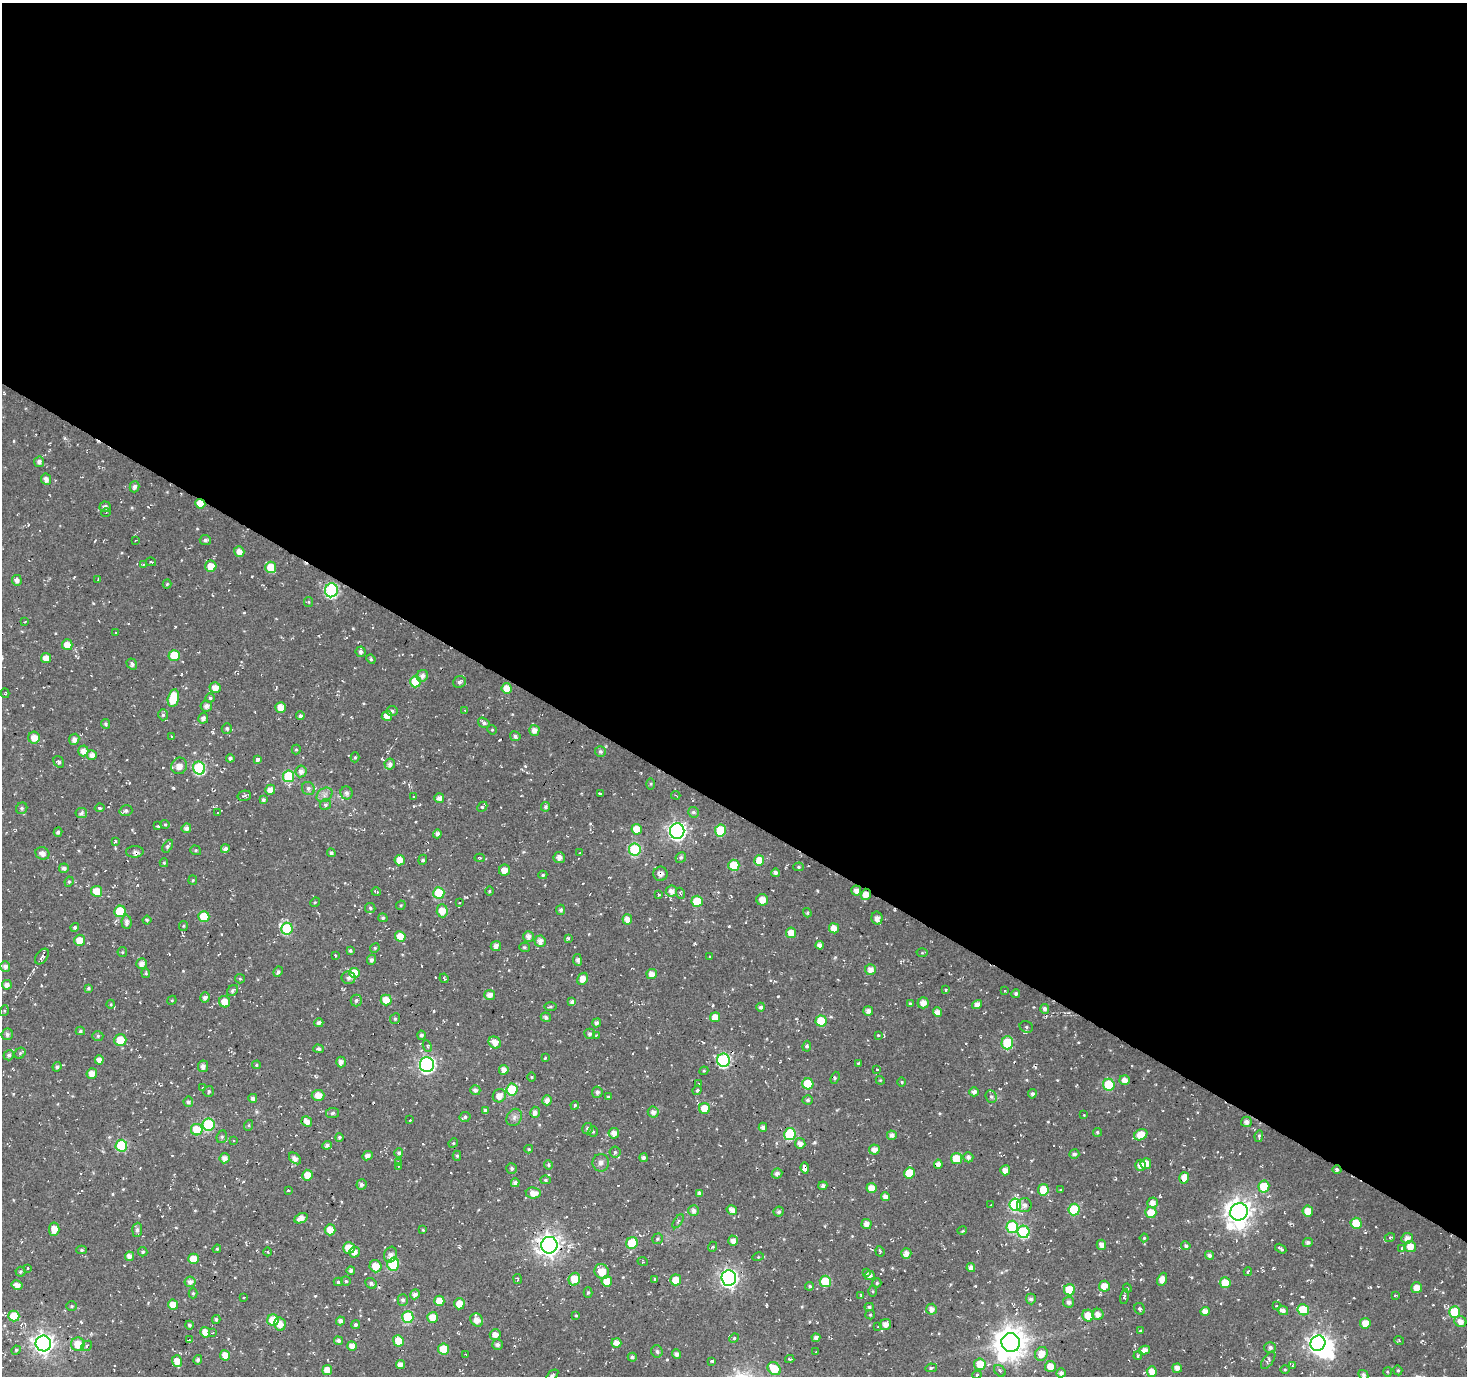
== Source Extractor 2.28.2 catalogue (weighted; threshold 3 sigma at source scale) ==
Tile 3 of 4 x 4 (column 3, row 1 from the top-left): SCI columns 2934-4398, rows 4376-5749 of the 5863 x 5936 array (HDU 1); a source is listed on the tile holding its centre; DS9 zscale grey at full resolution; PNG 1469 x 1378 px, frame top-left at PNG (2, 3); each listed source drawn as its Kron ellipse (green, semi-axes under 4 px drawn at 4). Shown black and unused: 59% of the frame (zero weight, under 2 of 3 exposures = <1% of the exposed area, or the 3 px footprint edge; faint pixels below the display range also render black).
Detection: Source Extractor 2.28.2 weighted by HDU 2 'WHT'; one run over the whole footprint, this tile lists its part. Background -0.00386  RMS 0.0082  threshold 0.037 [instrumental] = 3 sigma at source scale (4.5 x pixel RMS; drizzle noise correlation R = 1.50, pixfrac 1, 0.0396/0.0396 arcsec/px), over >= 5 px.
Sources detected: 582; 3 inside a brighter object's white glare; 13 cosmic-ray / hot-pixel residue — neither listed nor drawn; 4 inside a brighter listed object's ellipse — not listed separately; of the other 562, all 500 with FLUX_AUTO >= 0.734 (the completeness limit of this list) listed and drawn (62 fainter detections not listed), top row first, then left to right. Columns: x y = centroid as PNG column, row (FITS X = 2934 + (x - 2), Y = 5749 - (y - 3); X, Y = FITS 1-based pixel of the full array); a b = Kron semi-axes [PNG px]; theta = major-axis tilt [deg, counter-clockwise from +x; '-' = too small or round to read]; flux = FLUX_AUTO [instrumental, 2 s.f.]
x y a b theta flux
39 462 5 5 - 3.2
46 479 6 5 - 4.1
134 487 5 5 - 2.8
200 504 5 5 - 13
105 507 5 5 - 3
106 513 5 3 - 0.79
135 540 2 2 - 0.79
205 540 5 5 - 2.3
239 551 5 5 - 5.2
151 562 5 3 - 1.4
143 565 3 3 - 0.76
211 566 6 5 - 9
271 567 6 5 - 18
17 580 5 5 - 4
98 580 3 2 - 0.82
167 584 4 4 - 1.1
331 590 7 6 - 100
308 602 5 4 - 0.94
25 622 3 2 - 0.93
115 632 3 2 - 0.86
67 645 5 5 - 9.3
361 652 5 5 - 2.7
174 655 5 5 - 18
46 658 5 5 - 7.6
371 659 5 4 - 1.4
132 664 6 5 - 2.2
422 676 6 5 - 3.3
415 682 6 5 - 28
459 682 6 5 - 2.7
215 688 5 5 - 6.6
507 688 5 5 - 11
5 693 4 3 - 0.98
173 698 9 5 77 26
210 698 4 4 - 1.3
206 706 6 5 - 3.9
281 707 5 5 - 11
465 710 4 3 - 1.3
392 711 5 5 - 1.9
163 715 5 5 - 1.6
300 716 4 4 - 2.2
387 716 5 5 - 7.2
203 718 5 5 - 3.4
484 723 6 4 -34 2.3
106 724 5 4 - 1.5
227 728 5 5 - 1.8
492 730 5 4 - 1.1
534 730 5 5 - 4.8
172 736 3 3 - 0.97
515 736 5 5 - 2.4
34 738 6 5 - 8.3
74 739 5 5 - 3.8
296 750 5 4 - 1.1
83 751 5 5 - 5
600 752 5 5 - 1.9
92 755 5 5 - 4.4
355 757 5 4 - 1.1
230 758 4 4 - 2.4
257 760 3 3 - 3.1
59 762 6 5 - 1.8
390 764 5 5 - 3.2
179 766 8 8 - 6.8
199 768 6 6 - 72
301 771 6 5 - 3.6
289 776 6 5 - 49
651 784 5 4 - 0.93
308 788 7 6 - 2.5
270 790 5 5 - 5.6
346 793 6 6 - 3.1
600 793 3 3 - 1.6
324 795 8 6 37 3.6
676 795 4 3 - 0.83
244 796 7 5 11 2.3
413 797 3 3 - 1.3
439 798 5 5 - 4.3
263 800 4 4 - 1.7
325 805 6 5 - 2
482 807 5 3 - 2.9
546 807 5 4 - 1.7
22 808 6 5 - 1.7
100 808 5 4 - 1.6
126 811 6 5 - 1.9
693 812 6 5 - 1.8
81 813 6 5 - 2.5
218 813 3 3 - 1.1
165 824 5 4 - 0.98
158 826 3 3 - 2
186 828 5 5 - 3.7
637 829 5 5 - 12
677 831 7 7 - 280
720 831 6 5 - 28
58 832 4 4 - 2.1
437 834 4 4 - 3
115 841 3 3 - 1.2
168 846 7 4 57 1.9
225 849 4 4 - 3.4
196 850 5 4 - 1.2
635 850 6 6 - 63
135 852 9 5 3 2.7
42 853 7 6 - 4.8
331 853 4 4 - 2.2
580 853 3 3 - 1.1
681 857 5 5 - 1.8
480 858 5 3 - 0.96
559 858 5 5 - 4.6
400 860 5 5 - 7.7
423 860 5 4 - 1.2
759 861 5 5 - 17
164 863 4 4 - 1
734 865 5 5 - 28
798 867 5 4 - 1.1
64 868 5 5 - 3
504 870 5 5 - 5.3
775 873 4 4 - 3
661 874 7 7 - 3.7
543 875 4 4 - 1.1
193 880 5 4 - 0.98
69 882 5 4 - 1.3
97 891 5 5 - 12
489 891 4 3 - 0.81
671 891 5 5 - 4.6
856 891 5 5 - 4.8
376 892 5 2 - 0.88
439 893 6 5 - 31
680 893 6 3 -70 1
659 894 3 2 - 0.92
866 894 6 5 - 7.1
762 900 6 5 - 6.5
697 901 5 5 - 24
315 902 5 4 - 0.88
459 903 3 3 - 1.2
401 905 5 4 - 0.95
370 908 5 5 - 1.6
561 910 5 4 - 2.2
120 911 6 5 - 27
442 911 6 5 - 12
807 913 5 4 - 1
204 917 5 5 - 20
383 918 4 4 - 1.4
877 918 6 5 - 5.3
627 919 5 5 - 5.6
147 920 4 3 - 1.1
126 922 7 5 -86 3.3
183 926 5 4 - 0.98
75 927 4 4 - 1.8
834 928 5 5 - 7.7
287 929 6 6 - 50
791 933 5 5 - 8.7
400 936 5 5 - 12
528 936 5 5 - 3.9
568 938 4 4 - 1.1
80 940 5 5 - 11
540 941 6 5 - 4.4
820 945 4 4 - 4.3
496 946 5 5 - 3.8
524 947 5 4 - 1.3
375 948 5 4 - 1.1
350 951 4 4 - 1.4
122 952 5 4 - 1
922 953 5 3 - 0.92
335 956 3 2 - 0.82
42 957 9 5 53 3.1
710 957 3 3 - 1.2
371 960 5 4 - 2.5
577 960 6 4 -82 2.3
142 964 5 5 - 5.1
5 966 5 5 - 3.4
870 970 5 5 - 5.5
278 972 5 4 - 1.9
146 973 5 4 - 1.2
354 973 5 5 - 22
652 974 5 5 - 5.2
349 978 7 6 - 3.3
444 978 5 3 - 0.9
240 979 5 4 - 1.1
583 979 6 5 - 6.7
7 985 5 5 - 4.3
88 988 4 4 - 1.4
946 990 3 3 - 1.6
232 991 6 5 - 1.8
1005 991 3 3 - 0.77
1016 994 4 4 - 1.9
490 995 5 5 - 5
205 997 5 4 - 3.4
172 1000 5 4 - 0.79
356 1000 6 5 - 2.1
386 1000 5 5 - 12
225 1002 6 5 - 9.6
572 1002 4 4 - 2.4
923 1003 5 5 - 4.9
111 1004 4 3 - 0.77
910 1004 4 3 - 1.2
977 1004 5 4 - 5.5
550 1007 6 3 0 1
761 1007 4 4 - 2.4
1045 1009 5 4 - 2.2
4 1011 5 3 - 0.96
868 1011 5 5 - 4
937 1012 4 4 - 5.1
546 1017 5 4 - 2.6
715 1017 5 5 - 7
395 1019 5 4 - 1.7
821 1021 5 5 - 24
319 1023 4 4 - 2.5
597 1023 4 4 - 2.6
1026 1027 7 5 -24 1.6
80 1031 5 4 - 1.5
7 1034 6 5 - 2.5
590 1034 5 5 - 1.9
421 1035 4 4 - 1.7
596 1035 3 3 - 0.87
878 1035 4 3 - 0.86
98 1036 5 5 - 1.4
120 1040 6 6 - 16
495 1042 6 5 - 7.3
1007 1043 6 6 - 35
427 1046 6 4 -66 1.3
807 1046 5 4 - 1.6
318 1049 5 4 - 2
20 1053 6 5 - 1.5
9 1055 5 5 - 2.7
545 1058 3 2 - 0.92
99 1060 4 4 - 4.4
724 1060 6 6 - 110
341 1062 5 4 - 3.2
858 1063 3 2 - 0.93
256 1065 4 4 - 1.2
427 1065 7 7 - 190
203 1066 6 5 - 2.8
57 1067 5 4 - 2.1
504 1070 5 4 - 4.9
877 1070 4 3 - 0.83
704 1071 4 4 - 0.91
92 1073 5 5 - 6.5
532 1077 5 3 - 0.75
835 1078 6 3 71 1.4
880 1080 4 3 - 0.78
1124 1080 5 5 - 5
901 1082 5 3 - 0.87
699 1084 3 3 - 1
808 1084 5 5 - 27
1109 1085 6 5 - 37
203 1088 3 3 - 1.7
512 1089 6 5 - 40
475 1090 5 5 - 3
697 1090 5 4 - 1.1
209 1091 6 5 - 1.5
597 1092 5 5 - 2.7
974 1092 4 4 - 3.7
1032 1094 4 4 - 1.8
318 1095 6 5 - 6.8
499 1096 7 6 - 6.9
608 1097 4 4 - 0.85
991 1097 6 5 - 2
253 1098 4 4 - 2.7
547 1100 5 4 - 4.5
808 1100 5 4 - 1.5
188 1102 5 5 - 1.9
575 1105 4 3 - 1
705 1108 5 5 - 13
485 1111 4 4 - 1.5
535 1112 5 5 - 3.6
653 1112 5 5 - 3.6
333 1113 7 5 7 1.8
1084 1115 3 3 - 0.76
465 1117 6 5 - 1.7
514 1117 9 7 57 3.1
410 1120 3 3 - 0.93
307 1121 5 5 - 6.1
1246 1122 5 5 - 3.4
208 1125 6 6 - 63
249 1125 5 3 - 0.99
763 1127 4 4 - 2.9
588 1129 6 5 - 2.5
197 1130 6 6 - 24
593 1132 5 4 - 1.1
1097 1132 4 4 - 1.3
614 1133 5 5 - 5
790 1134 6 5 - 49
892 1135 5 4 - 3.4
1141 1135 7 5 28 12
1259 1136 6 3 78 1.3
222 1137 6 5 - 1.6
339 1137 4 4 - 1.7
234 1140 3 2 - 0.74
453 1143 5 4 - 1.1
800 1143 5 5 - 4.4
327 1145 4 4 - 2.4
121 1146 6 6 - 56
529 1149 4 3 - 1.1
874 1149 5 5 - 4.9
615 1152 5 5 - 1.4
399 1153 5 4 - 1.8
1074 1154 5 5 - 2
367 1156 5 4 - 3.9
457 1156 5 4 - 1.2
968 1157 5 5 - 2.7
225 1158 5 5 - 4.8
295 1158 7 4 -42 4.1
643 1158 4 4 - 2.6
956 1159 5 5 - 21
398 1162 3 3 - 0.83
601 1163 9 8 - 3.4
938 1164 4 4 - 4.4
1146 1164 5 5 - 8.8
548 1165 5 4 - 1.2
1140 1165 5 5 - 4.7
398 1166 3 2 - 0.93
512 1168 5 5 - 2.2
805 1168 5 4 - 21
1337 1169 4 4 - 2.3
1005 1170 5 5 - 5.4
909 1173 5 5 - 17
777 1174 5 5 - 3.4
307 1175 5 5 - 9.7
1184 1178 6 5 - 8.4
546 1180 5 4 - 1.4
515 1183 4 4 - 3
361 1185 5 5 - 2.7
823 1186 4 4 - 2
1264 1187 6 5 - 27
871 1188 5 5 - 7.3
289 1190 2 2 - 1
1043 1190 5 5 - 15
1061 1190 4 3 - 0.8
533 1193 7 5 -8 7.9
700 1193 4 4 - 2.7
885 1197 4 4 - 3.9
1152 1203 5 5 - 4.9
1015 1204 6 6 - 64
991 1205 3 3 - 1
1024 1205 7 7 - 3.9
1074 1209 6 5 - 37
732 1210 5 5 - 5.2
693 1211 5 5 - 3.2
1308 1211 5 5 - 8.9
779 1212 5 5 - 2.1
1151 1212 6 5 - 10
1239 1212 9 8 - 730
301 1218 7 5 25 5.7
678 1221 8 3 56 1.1
1356 1223 5 5 - 23
866 1224 5 5 - 4.7
1012 1227 6 6 - 46
54 1229 6 5 - 8.6
137 1230 7 5 85 2.5
330 1230 5 5 - 9.3
423 1230 4 3 - 0.76
962 1231 5 3 - 0.94
1023 1232 6 6 - 58
1390 1237 5 3 - 0.8
1144 1238 4 4 - 0.94
1407 1238 6 5 - 4.1
657 1239 5 5 - 1.4
733 1241 5 5 - 5
1308 1242 5 4 - 2.1
632 1243 6 5 - 22
549 1245 8 8 - 560
1101 1245 5 4 - 4.2
1186 1246 4 4 - 1.7
1410 1246 5 5 - 11
712 1247 5 3 - 0.84
349 1248 6 5 - 14
1402 1248 4 3 - 0.95
217 1249 4 3 - 0.93
1281 1249 6 2 -31 1.3
82 1250 5 4 - 1.4
880 1251 5 3 - 0.95
143 1252 5 4 - 1.4
268 1252 4 3 - 0.79
354 1252 5 5 - 4.7
906 1253 5 5 - 5
391 1255 8 6 71 3.7
1209 1255 4 4 - 2.6
129 1256 4 4 - 5.1
758 1257 6 3 15 0.98
193 1259 5 5 - 9
643 1262 5 3 - 0.79
393 1264 6 6 - 43
376 1266 6 6 - 12
971 1267 4 4 - 4.6
28 1269 3 3 - 0.79
351 1270 4 4 - 2.1
1248 1271 4 3 - 1.1
20 1272 5 5 - 1.3
602 1272 8 7 - 13
866 1272 4 3 - 1.5
869 1275 5 4 - 3.4
729 1278 7 7 - 290
517 1279 5 3 - 1.1
574 1279 6 5 - 17
655 1279 4 4 - 1.1
1162 1279 7 4 67 6.8
676 1280 5 5 - 9.8
346 1281 5 5 - 1.2
607 1281 5 5 - 11
825 1281 6 5 - 28
190 1282 5 5 - 4.6
338 1282 4 4 - 1.2
371 1283 6 5 - 1.9
877 1283 4 4 - 1.1
1225 1283 5 5 - 18
17 1285 5 4 - 5.5
810 1286 4 4 - 1.4
1104 1286 5 5 - 9.9
1127 1288 4 4 - 1
1417 1288 5 5 - 8.1
1069 1290 5 5 - 25
873 1291 5 3 - 0.93
193 1293 5 4 - 1.1
588 1293 5 4 - 1.4
415 1294 5 4 - 3.8
861 1295 4 3 - 1
1395 1295 3 3 - 1.1
1124 1297 7 4 77 1.7
244 1298 3 3 - 1.1
1031 1299 5 5 - 2.3
403 1300 5 5 - 1.9
439 1301 5 5 - 9.3
1069 1302 5 5 - 2.7
459 1304 5 5 - 8.8
173 1305 5 5 - 8.9
71 1306 5 4 - 1.1
1277 1306 3 3 - 0.99
869 1307 4 4 - 1.3
931 1309 5 5 - 4.1
1140 1309 6 5 - 1.4
1283 1310 5 4 - 3.2
1303 1310 6 5 - 27
1205 1311 5 4 - 5.8
1455 1312 6 5 - 32
1098 1314 5 5 - 4.8
870 1315 5 4 - 0.93
14 1316 5 5 - 18
576 1316 4 4 - 0.97
1088 1316 6 5 - 12
408 1317 6 5 - 50
433 1317 5 5 - 9.2
216 1319 4 3 - 1.3
273 1320 5 5 - 24
477 1320 7 6 - 6.9
341 1321 4 4 - 3.4
1460 1321 6 5 - 4.7
1365 1323 5 5 - 7.8
280 1324 7 5 -77 7.5
885 1324 6 5 - 4.7
189 1325 4 4 - 1.7
356 1325 4 4 - 1.7
878 1327 3 2 - 0.75
1140 1331 4 3 - 0.8
205 1332 5 5 - 9.5
212 1333 4 3 - 0.74
495 1335 5 5 - 5.3
734 1338 5 4 - 1.2
816 1338 4 4 - 2.9
190 1340 3 3 - 0.97
1399 1340 5 3 - 0.8
338 1341 4 4 - 3.4
398 1341 6 5 - 17
43 1343 8 7 - 410
616 1343 5 5 - 5.9
1011 1343 9 9 - 1300
1318 1343 8 7 - 310
78 1344 6 6 - 13
497 1345 5 5 - 2.8
87 1346 6 4 44 1.6
352 1346 5 4 - 5.9
1270 1347 6 5 - 2.6
444 1349 5 5 - 20
16 1350 5 4 - 1.1
1145 1350 5 4 - 4.9
657 1351 6 5 - 2.1
816 1352 2 2 - 0.91
466 1354 3 2 - 0.74
677 1354 5 4 - 2.9
1041 1354 7 6 - 9.7
225 1355 5 5 - 7.9
1138 1355 4 3 - 1.1
632 1357 4 4 - 1.7
790 1359 4 2 - 0.98
198 1360 5 4 - 2.1
1268 1360 10 5 54 2.2
177 1361 6 5 - 9.1
712 1361 4 3 - 1.7
400 1364 4 4 - 4.5
980 1364 6 6 - 17
1050 1366 5 5 - 8.8
1292 1366 4 2 - 0.75
931 1368 6 4 13 1.3
1177 1368 5 4 - 4.3
774 1369 7 6 - 18
327 1370 5 5 - 8.7
1285 1370 5 3 - 0.73
1398 1370 5 4 - 1.1
1000 1371 6 5 - 1.6
1152 1372 5 5 - 7.7
1387 1372 5 3 - 0.75
1061 1373 4 4 - 2.7
552 1375 7 4 39 1.5
977 1375 5 4 - 1.1
1363 1375 5 4 - 2.1
Overlapping masked pixels (flux is a lower limit): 6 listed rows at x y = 200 504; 661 874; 866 894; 1337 1169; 1184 1178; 549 1245
Isophote crosses this tile's border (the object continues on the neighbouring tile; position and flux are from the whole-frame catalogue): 1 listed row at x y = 552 1375